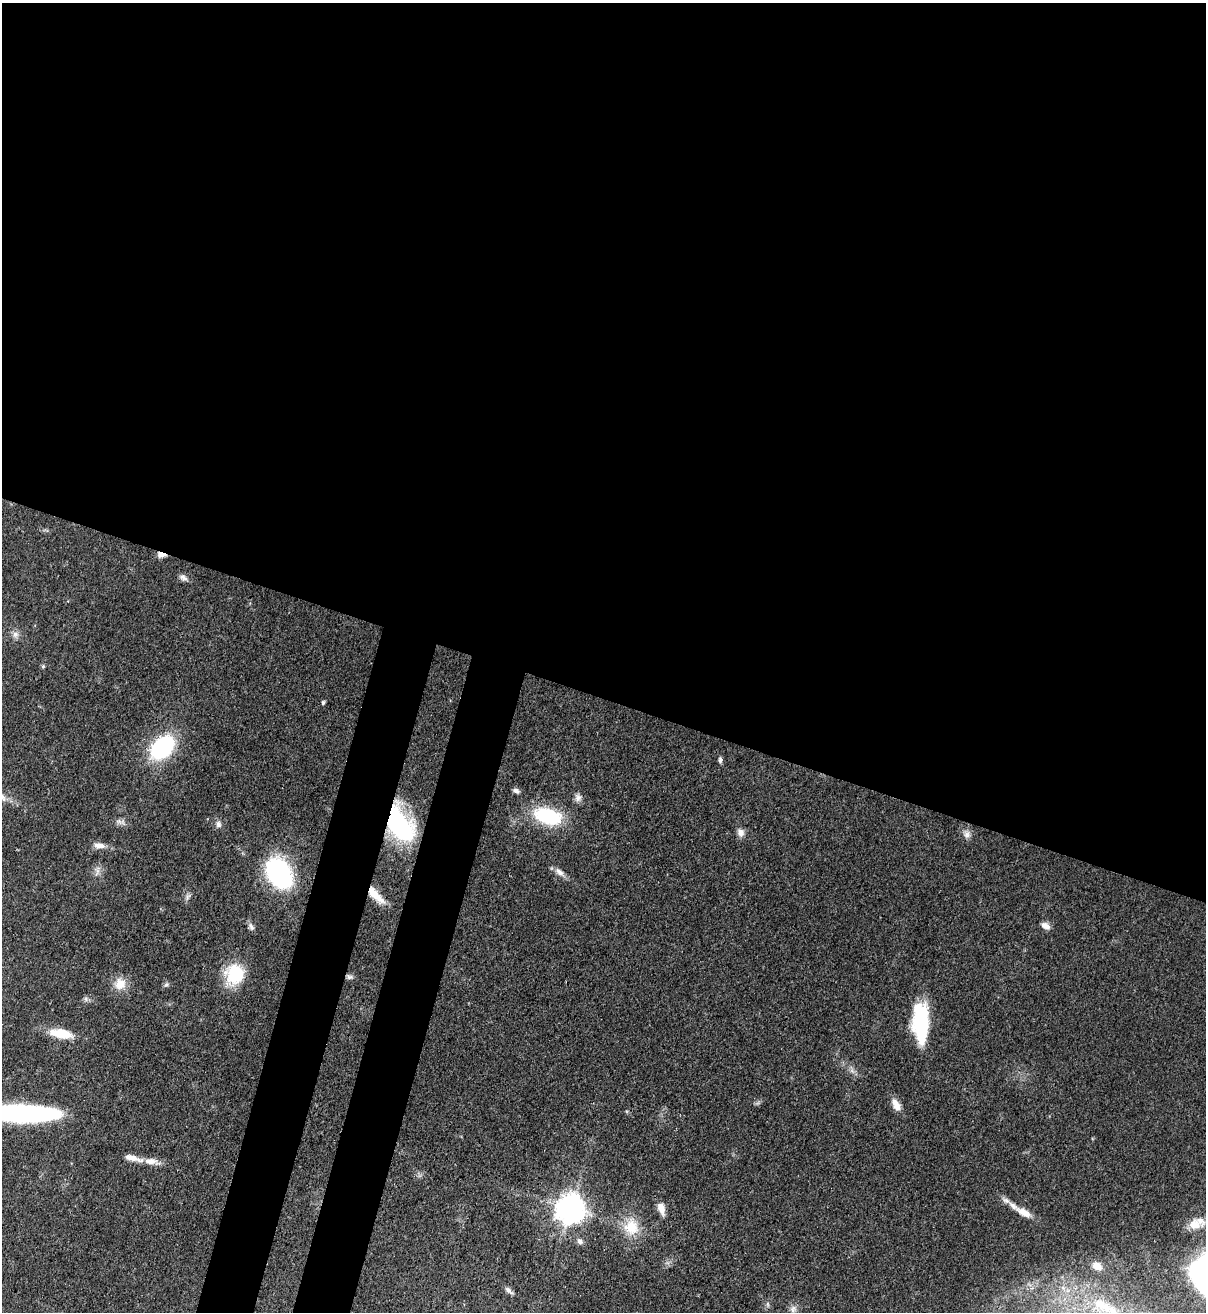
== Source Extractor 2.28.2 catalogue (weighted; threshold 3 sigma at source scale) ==
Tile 3 of 4 x 4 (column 3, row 1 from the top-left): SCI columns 2754-3957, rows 3967-5276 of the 5380 x 5306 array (HDU 1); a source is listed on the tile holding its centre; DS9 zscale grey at full resolution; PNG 1208 x 1314 px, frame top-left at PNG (2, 3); no overlay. Shown black and unused: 58% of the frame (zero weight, under 3 of 4 exposures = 7% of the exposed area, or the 3 px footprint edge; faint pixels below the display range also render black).
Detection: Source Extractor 2.28.2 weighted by HDU 2 'WHT'; one run over the whole footprint, this tile lists its part. Background 0.0854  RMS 0.004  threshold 0.0178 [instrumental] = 3 sigma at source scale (4.5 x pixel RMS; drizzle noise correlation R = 1.50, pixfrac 1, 0.05/0.05 arcsec/px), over >= 5 px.
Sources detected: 44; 2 inside a brighter listed object's ellipse — not listed separately; the other 42 listed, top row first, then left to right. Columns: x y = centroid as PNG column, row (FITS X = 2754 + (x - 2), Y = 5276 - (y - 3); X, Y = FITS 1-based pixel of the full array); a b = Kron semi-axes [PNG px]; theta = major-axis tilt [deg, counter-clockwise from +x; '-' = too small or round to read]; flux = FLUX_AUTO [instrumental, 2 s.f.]
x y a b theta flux
161 555 11 6 -8 2.5
183 578 11 7 -27 1.6
15 634 9 9 - 1.8
43 666 5 4 - 0.6
323 703 5 4 - 0.69
162 747 18 12 45 58
720 760 7 5 90 0.9
516 790 8 5 -20 1.2
2 797 12 6 -51 1.8
578 798 10 7 51 1.7
548 816 28 15 -16 29
398 823 28 16 -58 79
218 824 10 8 -77 1.5
740 832 10 9 - 2.2
967 834 10 9 - 2
99 846 15 7 -3 2.9
97 871 13 8 -77 2.1
559 872 15 7 -39 2.4
279 873 21 15 -57 81
375 895 27 9 -45 6.7
1045 926 11 7 -26 2.3
251 927 11 6 -64 1.3
235 974 22 20 -87 18
350 977 9 5 -9 1.1
120 984 15 14 - 5.7
166 985 7 4 2 0.77
86 999 7 4 -89 0.81
921 1023 39 15 -88 31
61 1033 23 9 -8 10
896 1105 17 8 -60 3.6
22 1113 59 12 -2 100
132 1158 25 7 -12 4
661 1208 15 8 -72 3.5
571 1209 10 9 - 590
1024 1212 23 9 -28 4.9
1194 1224 19 15 2 6.6
631 1227 22 20 -56 11
580 1241 8 7 - 1.5
1097 1266 12 9 -23 3.6
508 1290 12 5 -41 1.4
1101 1304 28 12 -24 10
793 1309 10 7 35 1.7
Overlapping masked pixels (flux is a lower limit): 3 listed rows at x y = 161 555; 398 823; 375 895
Isophote crosses this tile's border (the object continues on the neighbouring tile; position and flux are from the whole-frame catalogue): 3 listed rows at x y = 2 797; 22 1113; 1101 1304